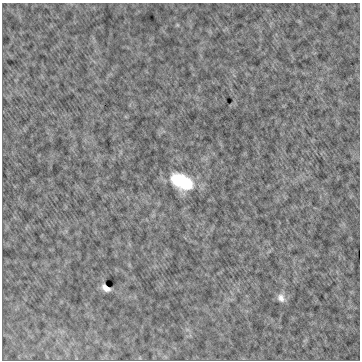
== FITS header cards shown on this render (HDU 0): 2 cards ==
NAXIS1  =                  358
NAXIS2  =                  358

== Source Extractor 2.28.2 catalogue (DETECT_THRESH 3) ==
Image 358 x 358 px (HDU 0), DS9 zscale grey, 1 PNG px = 1 image px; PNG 362 x 362 px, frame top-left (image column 1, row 358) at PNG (2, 3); no overlay
Background 0.0113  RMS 0.054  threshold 0.161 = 3 sigma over >= 5 px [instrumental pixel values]
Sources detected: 3; all 3 listed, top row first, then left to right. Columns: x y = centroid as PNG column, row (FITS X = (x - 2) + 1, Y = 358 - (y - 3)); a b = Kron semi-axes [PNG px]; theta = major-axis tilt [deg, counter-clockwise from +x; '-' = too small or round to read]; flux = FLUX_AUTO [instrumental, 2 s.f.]
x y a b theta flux
182 182 22 12 -27 180
106 288 8 5 -34 19
281 298 11 9 -61 21